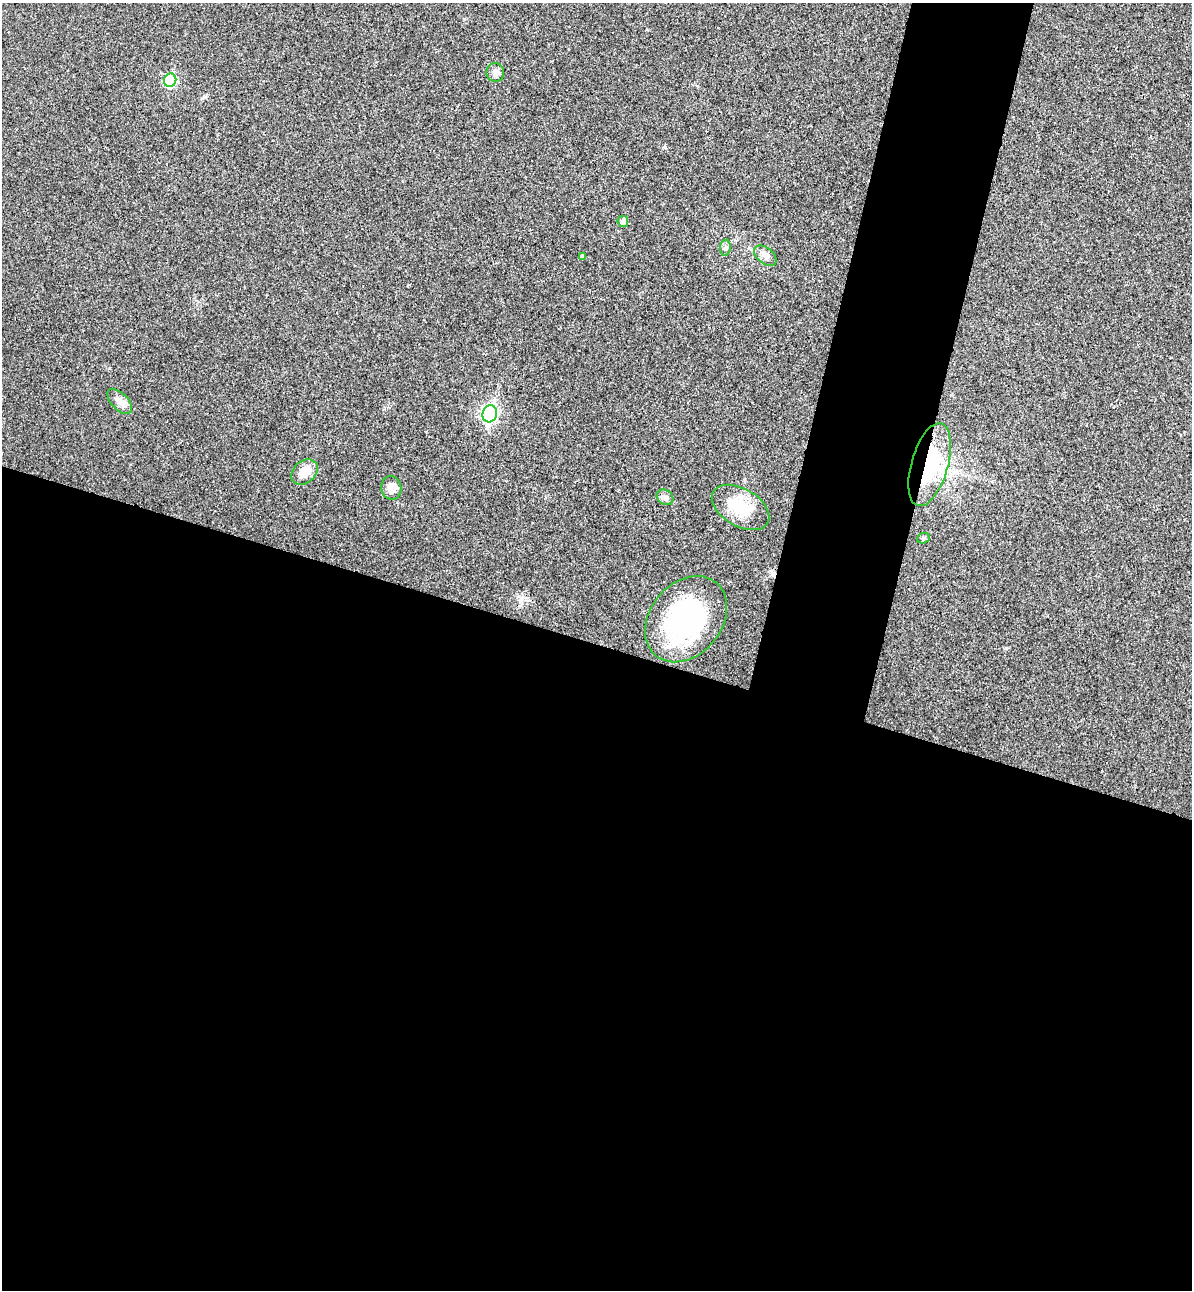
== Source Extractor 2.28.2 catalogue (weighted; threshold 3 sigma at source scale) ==
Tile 14 of 4 x 4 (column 2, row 4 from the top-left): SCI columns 1371-2560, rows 24-1311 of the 5243 x 5193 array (HDU 1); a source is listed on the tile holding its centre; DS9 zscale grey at full resolution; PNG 1194 x 1292 px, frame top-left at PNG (2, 3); each listed source drawn as its Kron ellipse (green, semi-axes under 4 px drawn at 4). Shown black and unused: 56% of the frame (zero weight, under 3 of 4 exposures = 6% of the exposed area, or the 3 px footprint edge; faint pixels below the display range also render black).
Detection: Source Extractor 2.28.2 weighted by HDU 2 'WHT'; one run over the whole footprint, this tile lists its part. Background 0.0266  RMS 0.0065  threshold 0.0292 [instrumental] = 3 sigma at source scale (4.5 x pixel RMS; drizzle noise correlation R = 1.50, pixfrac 1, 0.05/0.05 arcsec/px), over >= 5 px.
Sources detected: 15; all 15 listed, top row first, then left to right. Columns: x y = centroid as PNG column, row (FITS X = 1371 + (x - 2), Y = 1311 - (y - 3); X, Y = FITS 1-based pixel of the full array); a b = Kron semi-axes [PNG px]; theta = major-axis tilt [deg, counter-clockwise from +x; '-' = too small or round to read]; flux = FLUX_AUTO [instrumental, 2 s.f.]
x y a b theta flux
495 73 9 9 - 3.3
170 80 7 6 - 50
623 221 5 5 - 3.5
725 248 8 5 84 1.4
582 256 4 3 - 0.85
765 256 13 8 -39 3.4
120 401 15 8 -45 4.2
490 414 8 7 - 140
930 465 43 18 74 52
304 472 15 11 42 8.4
391 488 12 10 -80 6
665 497 9 7 -37 2.8
740 507 31 19 -30 20
923 538 6 5 - 1.1
686 619 47 36 50 100
Overlapping masked pixels (flux is a lower limit): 1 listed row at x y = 930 465
Unlisted compact peaks at least as high as the median listed source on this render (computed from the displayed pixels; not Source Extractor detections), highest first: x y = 1006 648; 665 147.